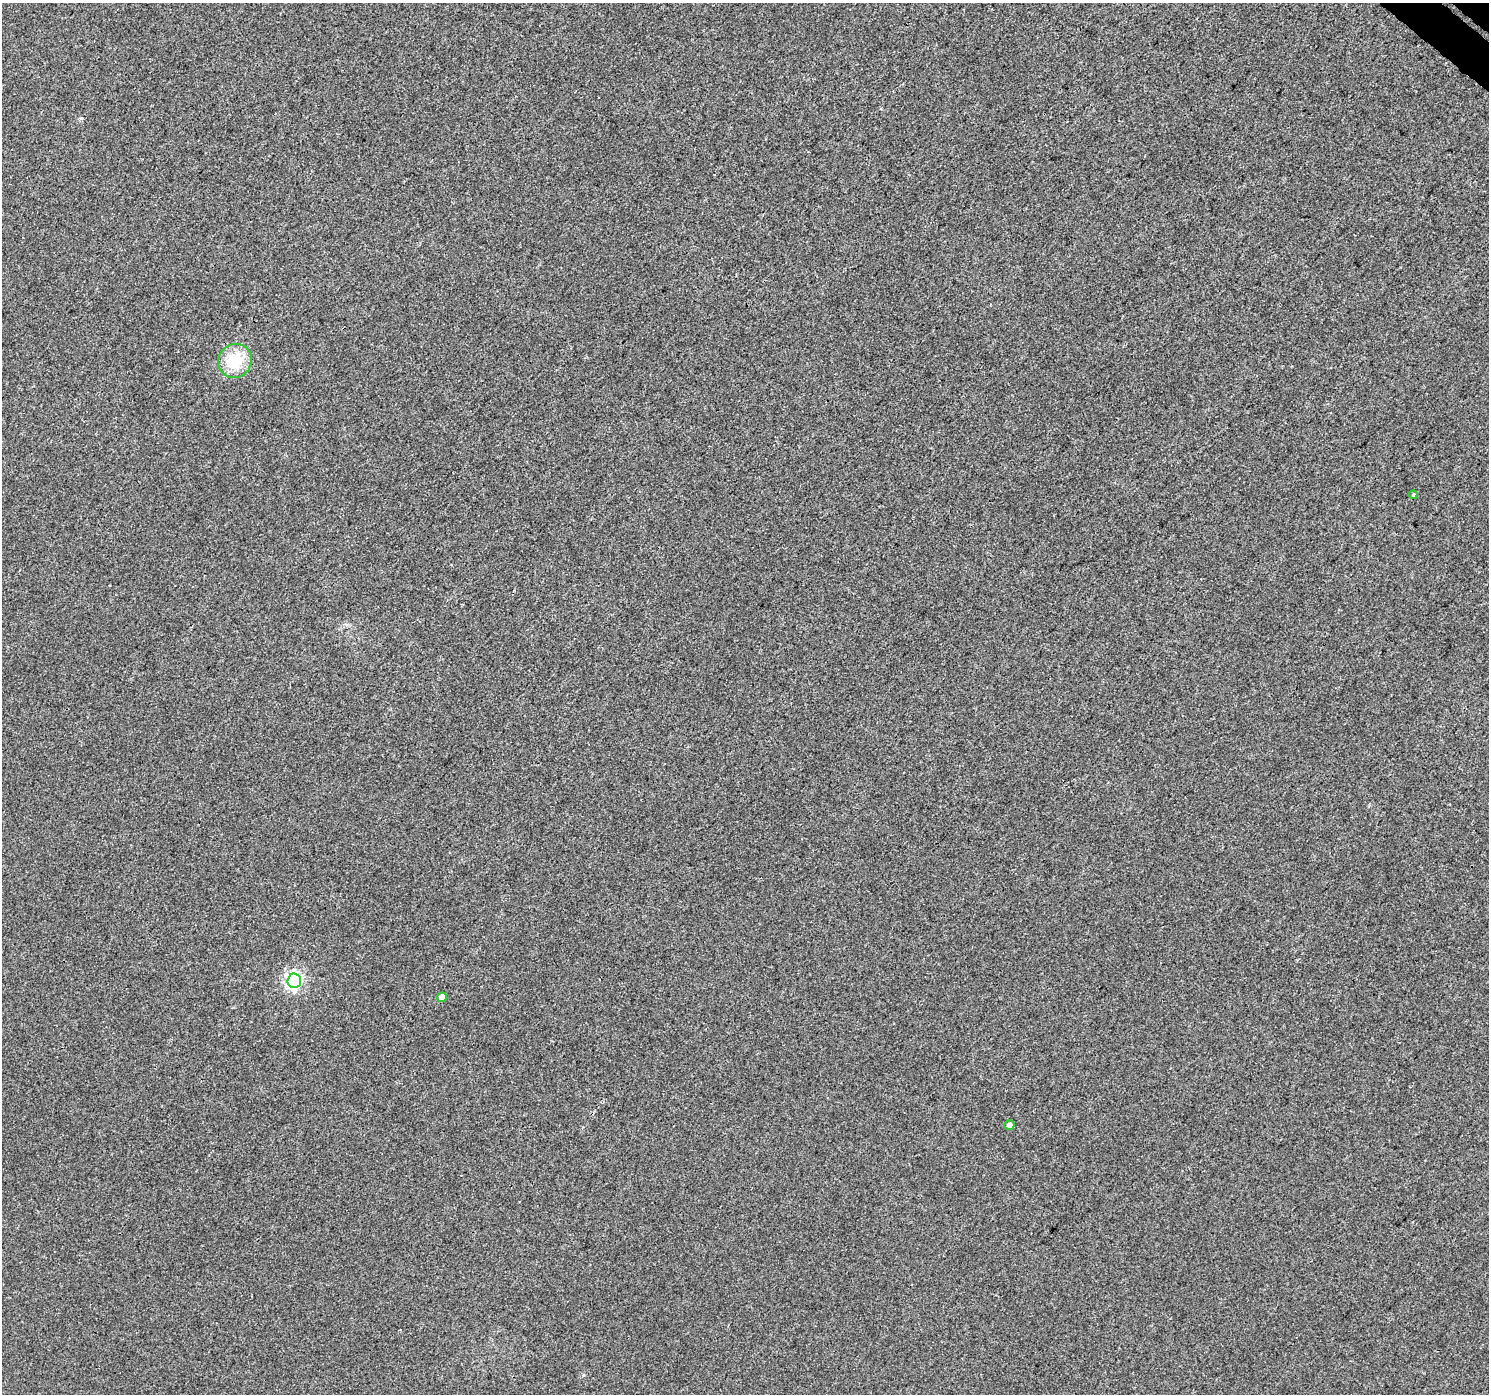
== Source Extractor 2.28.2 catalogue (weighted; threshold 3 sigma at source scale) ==
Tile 10 of 4 x 4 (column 2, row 3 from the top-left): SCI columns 1555-3041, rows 1716-3107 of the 6139 x 6154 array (HDU 1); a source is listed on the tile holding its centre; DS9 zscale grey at full resolution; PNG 1491 x 1396 px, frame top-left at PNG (2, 3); each listed source drawn as its Kron ellipse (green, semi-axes under 4 px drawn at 4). Shown black and unused: <1% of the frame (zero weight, under 3 of 4 exposures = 6% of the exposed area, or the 3 px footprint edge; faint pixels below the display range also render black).
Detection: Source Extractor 2.28.2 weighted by HDU 2 'WHT'; one run over the whole footprint, this tile lists its part. Background 0.0018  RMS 0.0037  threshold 0.0167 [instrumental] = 3 sigma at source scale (4.5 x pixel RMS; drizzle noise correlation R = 1.50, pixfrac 1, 0.0396/0.0396 arcsec/px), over >= 5 px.
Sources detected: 5; all 5 listed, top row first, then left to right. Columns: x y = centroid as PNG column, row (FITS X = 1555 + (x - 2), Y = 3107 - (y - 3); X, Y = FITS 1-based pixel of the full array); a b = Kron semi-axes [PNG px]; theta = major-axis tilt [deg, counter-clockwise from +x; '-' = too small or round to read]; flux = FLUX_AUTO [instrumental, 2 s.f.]
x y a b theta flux
235 361 17 16 - 12
1413 495 4 4 - 0.39
294 981 7 7 - 110
442 997 5 4 - 3.4
1009 1125 5 4 - 1.4